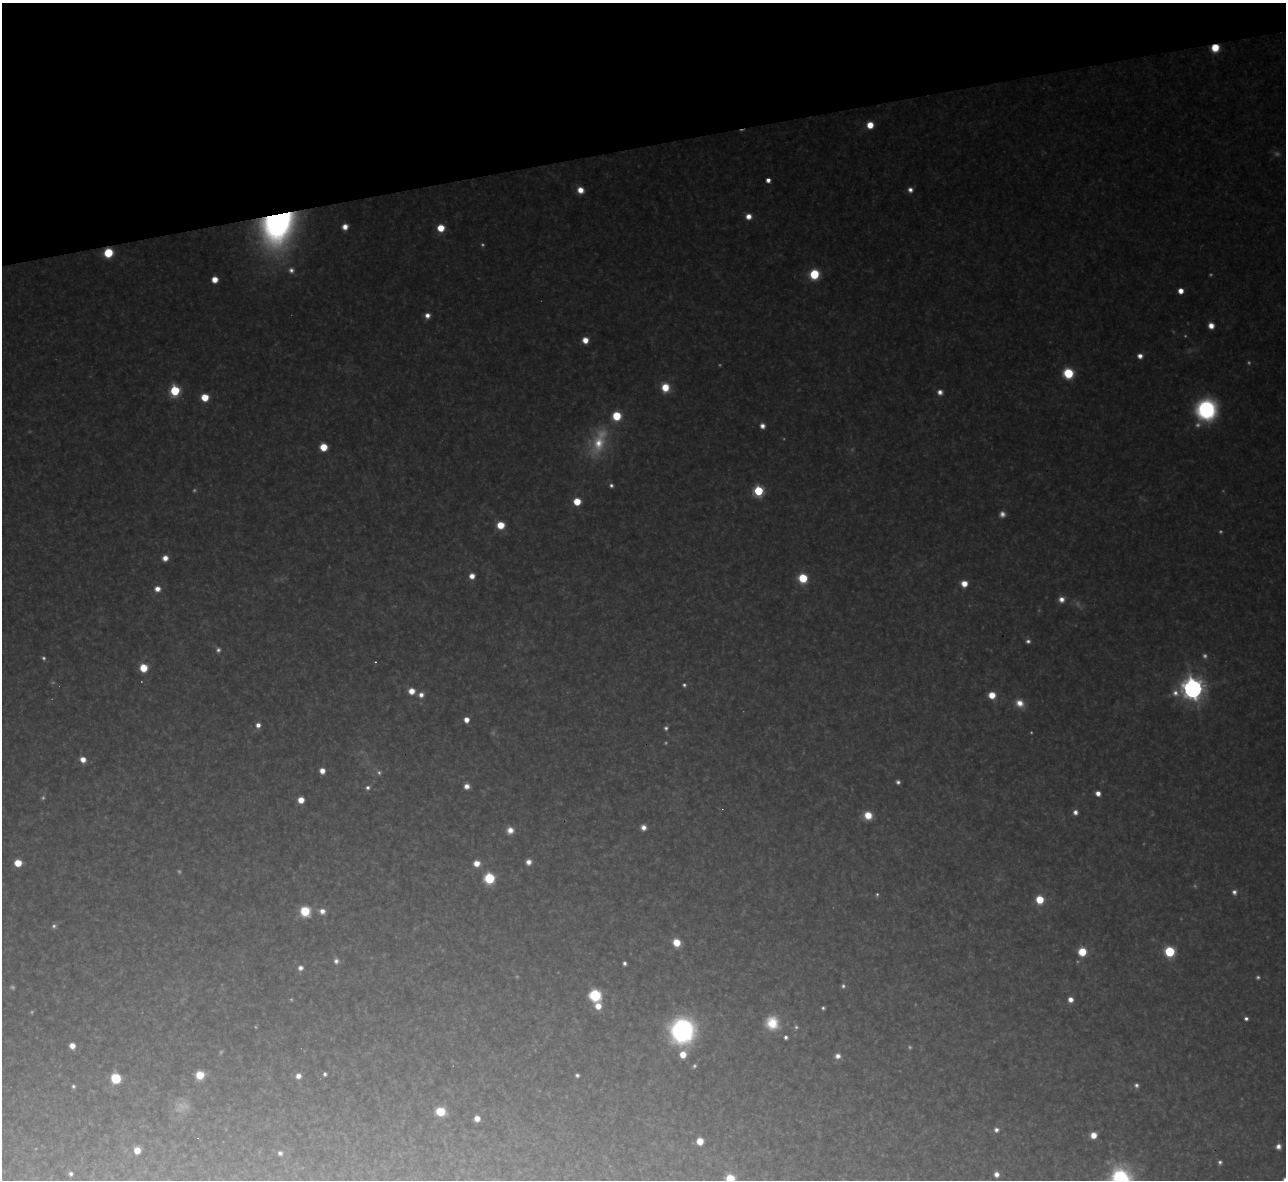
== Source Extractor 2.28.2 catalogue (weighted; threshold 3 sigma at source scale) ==
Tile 3 of 4 x 4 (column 3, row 1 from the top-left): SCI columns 2567-3850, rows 3678-4855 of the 5133 x 5115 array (HDU 1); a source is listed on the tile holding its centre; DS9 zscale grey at full resolution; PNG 1288 x 1182 px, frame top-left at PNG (2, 3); no overlay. Shown black and unused: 12% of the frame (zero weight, under 3 of 4 exposures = <1% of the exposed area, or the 3 px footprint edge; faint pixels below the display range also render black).
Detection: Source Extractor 2.28.2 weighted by HDU 2 'WHT'; one run over the whole footprint, this tile lists its part. Background 0.319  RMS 0.019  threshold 0.0867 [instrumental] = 3 sigma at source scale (4.5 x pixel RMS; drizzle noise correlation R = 1.50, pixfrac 1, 0.05/0.05 arcsec/px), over >= 5 px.
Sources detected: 151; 40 too faint to see at this stretch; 1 cosmic-ray / hot-pixel residue — not listed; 1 inside a brighter listed object's ellipse — not listed separately; the other 109 listed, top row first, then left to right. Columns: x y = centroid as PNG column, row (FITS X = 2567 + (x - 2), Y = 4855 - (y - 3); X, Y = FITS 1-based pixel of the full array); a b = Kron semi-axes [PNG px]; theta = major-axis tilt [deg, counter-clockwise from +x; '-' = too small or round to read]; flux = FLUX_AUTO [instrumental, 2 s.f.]
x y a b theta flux
1215 48 6 6 - 71
870 125 6 6 - 44
768 180 4 4 - 15
580 190 7 6 - 30
910 190 6 6 - 14
748 216 6 6 - 22
278 226 36 28 68 1100
345 227 6 5 - 24
441 228 6 6 - 49
108 253 7 7 - 100
291 270 9 9 - 14
814 274 7 7 - 150
215 279 5 5 - 32
1181 291 5 5 - 27
427 316 6 6 - 17
1211 326 6 5 - 25
585 340 6 6 - 30
1140 356 6 6 - 17
1068 373 7 7 - 150
665 387 9 8 - 56
175 391 6 6 - 220
940 392 7 7 - 14
205 397 6 6 - 63
1206 410 19 17 67 360
762 426 6 5 - 16
598 442 49 23 70 150
323 447 6 6 - 55
611 485 6 5 - 7.4
758 491 6 6 - 220
577 501 6 6 - 59
500 525 7 6 - 56
165 558 6 5 - 22
472 576 6 5 - 23
803 578 7 6 - 120
964 583 6 6 - 34
157 589 7 6 - 20
1061 599 7 7 - 20
1028 641 6 5 - 8.7
375 662 3 3 - 2.6
143 668 6 6 - 64
684 685 5 5 - 5.6
1193 688 9 9 - 2300
411 691 6 6 - 31
421 695 7 7 - 16
992 695 6 6 - 45
1020 703 11 9 -40 30
466 720 5 5 - 25
258 725 6 6 - 15
666 728 6 5 - 6.6
83 759 7 6 - 23
322 771 5 5 - 22
898 782 5 4 - 7.9
467 786 5 5 - 18
368 788 7 6 - 9.7
1098 793 5 5 - 17
301 800 6 5 - 32
1075 812 5 5 - 12
868 815 7 7 - 52
643 827 7 6 - 16
510 830 9 8 - 22
529 862 6 6 - 18
18 863 6 5 - 53
477 863 7 7 - 29
489 878 8 7 - 140
1234 892 6 6 - 10
877 895 5 4 - 4.2
1040 900 7 6 - 69
305 911 8 7 - 100
322 911 9 7 -10 20
54 926 7 6 - 6.7
676 942 7 6 - 54
1082 952 7 7 - 69
1169 952 7 7 - 180
336 961 8 7 - 11
624 963 4 4 - 7.4
300 968 7 6 - 14
843 986 5 5 - 5.9
595 995 7 7 - 250
1070 1000 6 6 - 18
598 1006 7 7 - 32
823 1008 4 4 - 4.7
1246 1018 4 4 - 8.2
772 1023 17 15 -55 69
682 1031 20 18 82 520
786 1037 4 4 - 7
72 1046 6 5 - 23
683 1054 7 6 - 38
838 1056 7 7 - 14
325 1074 4 4 - 6.3
200 1075 7 7 - 62
577 1075 4 4 - 6.5
298 1076 7 6 - 16
116 1078 8 7 - 100
1136 1085 6 6 - 8.1
73 1086 5 4 - 5.2
440 1112 8 7 - 81
477 1119 5 5 - 22
996 1130 7 7 - 10
1093 1135 6 6 - 32
198 1138 3 3 - 2.2
700 1141 6 6 - 38
1278 1146 5 5 - 14
137 1150 6 6 - 33
280 1153 7 6 - 10
1220 1162 5 4 - 6.5
71 1174 5 5 - 7.3
996 1174 6 6 - 16
730 1179 7 6 - 97
1120 1179 24 21 87 300
Overlapping masked pixels (flux is a lower limit): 3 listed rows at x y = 1215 48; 278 226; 108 253
Isophote crosses this tile's border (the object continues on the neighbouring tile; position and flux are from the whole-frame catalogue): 2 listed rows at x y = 730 1179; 1120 1179